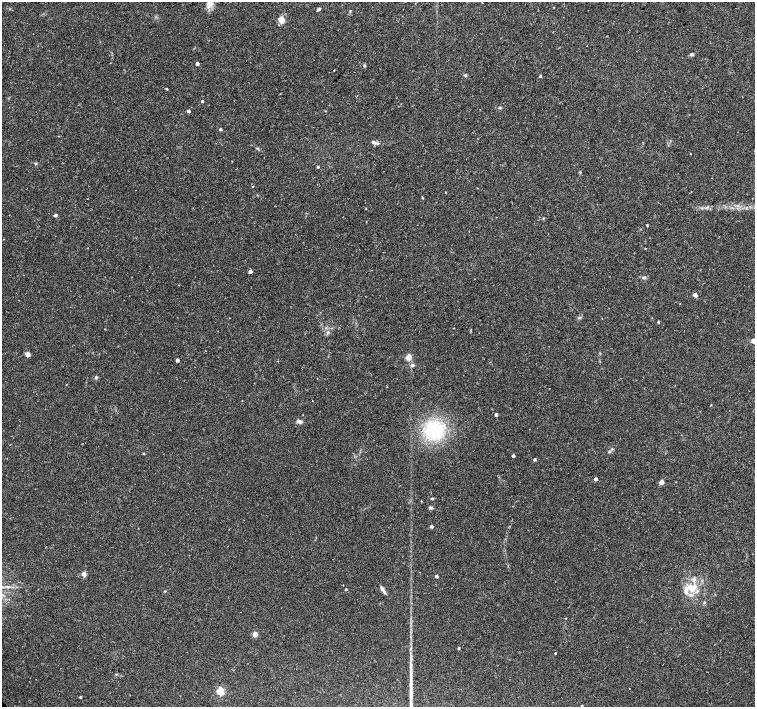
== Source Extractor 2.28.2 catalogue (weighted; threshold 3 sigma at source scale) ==
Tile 10 of 4 x 4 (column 2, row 3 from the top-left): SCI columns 1506-3010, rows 1573-2981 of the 6026 x 6026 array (HDU 1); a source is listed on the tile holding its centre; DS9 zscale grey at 2 x 2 block average (1 PNG px = mean of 2 x 2 image px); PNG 757 x 709 px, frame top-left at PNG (2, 2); no overlay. Shown black and unused: <1% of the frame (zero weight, under 2 of 3 exposures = <1% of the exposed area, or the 3 px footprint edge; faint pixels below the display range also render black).
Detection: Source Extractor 2.28.2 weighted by HDU 2 'WHT'; one run over the whole footprint, this tile lists its part. Background 0.0334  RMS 0.0036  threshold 0.0161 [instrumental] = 3 sigma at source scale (4.5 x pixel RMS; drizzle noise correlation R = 1.50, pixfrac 1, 0.0396/0.0396 arcsec/px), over >= 5 px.
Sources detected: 68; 2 inside a brighter listed object's ellipse — not listed separately; the other 66 listed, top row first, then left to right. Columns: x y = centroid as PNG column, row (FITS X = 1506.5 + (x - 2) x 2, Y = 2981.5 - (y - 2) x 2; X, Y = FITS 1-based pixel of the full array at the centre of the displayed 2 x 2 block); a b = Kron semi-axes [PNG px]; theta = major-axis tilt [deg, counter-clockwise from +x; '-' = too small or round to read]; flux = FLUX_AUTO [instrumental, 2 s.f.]
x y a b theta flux
209 2 15 3 80 4.2
554 7 2 2 - 0.56
318 9 5 3 - 1.2
281 20 3 3 - 26
692 54 5 4 - 1.3
197 64 3 3 - 2.9
364 66 4 3 - 0.95
334 70 2 2 - 0.52
540 76 2 2 - 1.4
166 89 3 3 - 0.63
202 101 3 2 - 1.1
188 111 3 2 - 2.5
220 129 3 3 - 1.4
373 142 5 4 - 2.1
690 154 2 2 - 0.63
318 167 3 3 - 1.1
580 172 3 2 - 0.55
253 186 2 2 - 1.7
477 188 2 2 - 0.6
445 192 2 2 - 0.44
422 198 3 2 - 0.56
708 207 3 2 - 0.84
366 208 3 2 - 0.37
55 215 3 3 - 2.2
647 225 3 3 - 0.7
250 271 3 3 - 2.5
644 278 5 4 - 1.5
695 295 3 3 - 5.8
579 318 4 3 - 1.1
658 322 3 3 - 0.76
105 329 3 2 - 0.35
754 341 5 5 - 3.9
205 351 2 2 - 0.4
27 354 4 4 - 4.5
408 357 3 3 - 20
177 360 3 2 - 3.6
412 365 5 4 - 1.9
96 377 4 3 - 1
66 384 2 2 - 1
312 401 2 2 - 0.43
711 405 2 2 - 0.42
496 414 3 2 - 2.5
299 421 6 4 -12 2.6
434 430 14 13 - 67
143 453 3 2 - 0.54
513 456 3 2 - 1.8
534 459 3 3 - 1.7
596 479 3 3 - 2.7
661 482 3 3 - 8.8
432 498 4 3 - 0.85
421 501 2 2 - 0.5
431 508 5 3 - 1.6
431 526 3 3 - 2.2
84 574 6 5 - 2.6
436 576 2 2 - 2.7
692 588 14 11 18 14
346 589 3 2 - 0.86
383 590 13 3 -59 2.8
704 602 3 3 - 0.79
255 634 3 3 - 13
459 648 3 2 - 0.98
411 665 6 3 79 1.8
116 674 2 2 - 0.47
220 691 3 3 - 51
80 697 2 2 - 1.3
582 706 2 2 - 0.97
Isophote crosses this tile's border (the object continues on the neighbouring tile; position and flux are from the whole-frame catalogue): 3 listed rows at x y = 209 2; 754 341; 582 706
Diffuse or blended objects may show on this block-average render without a row.